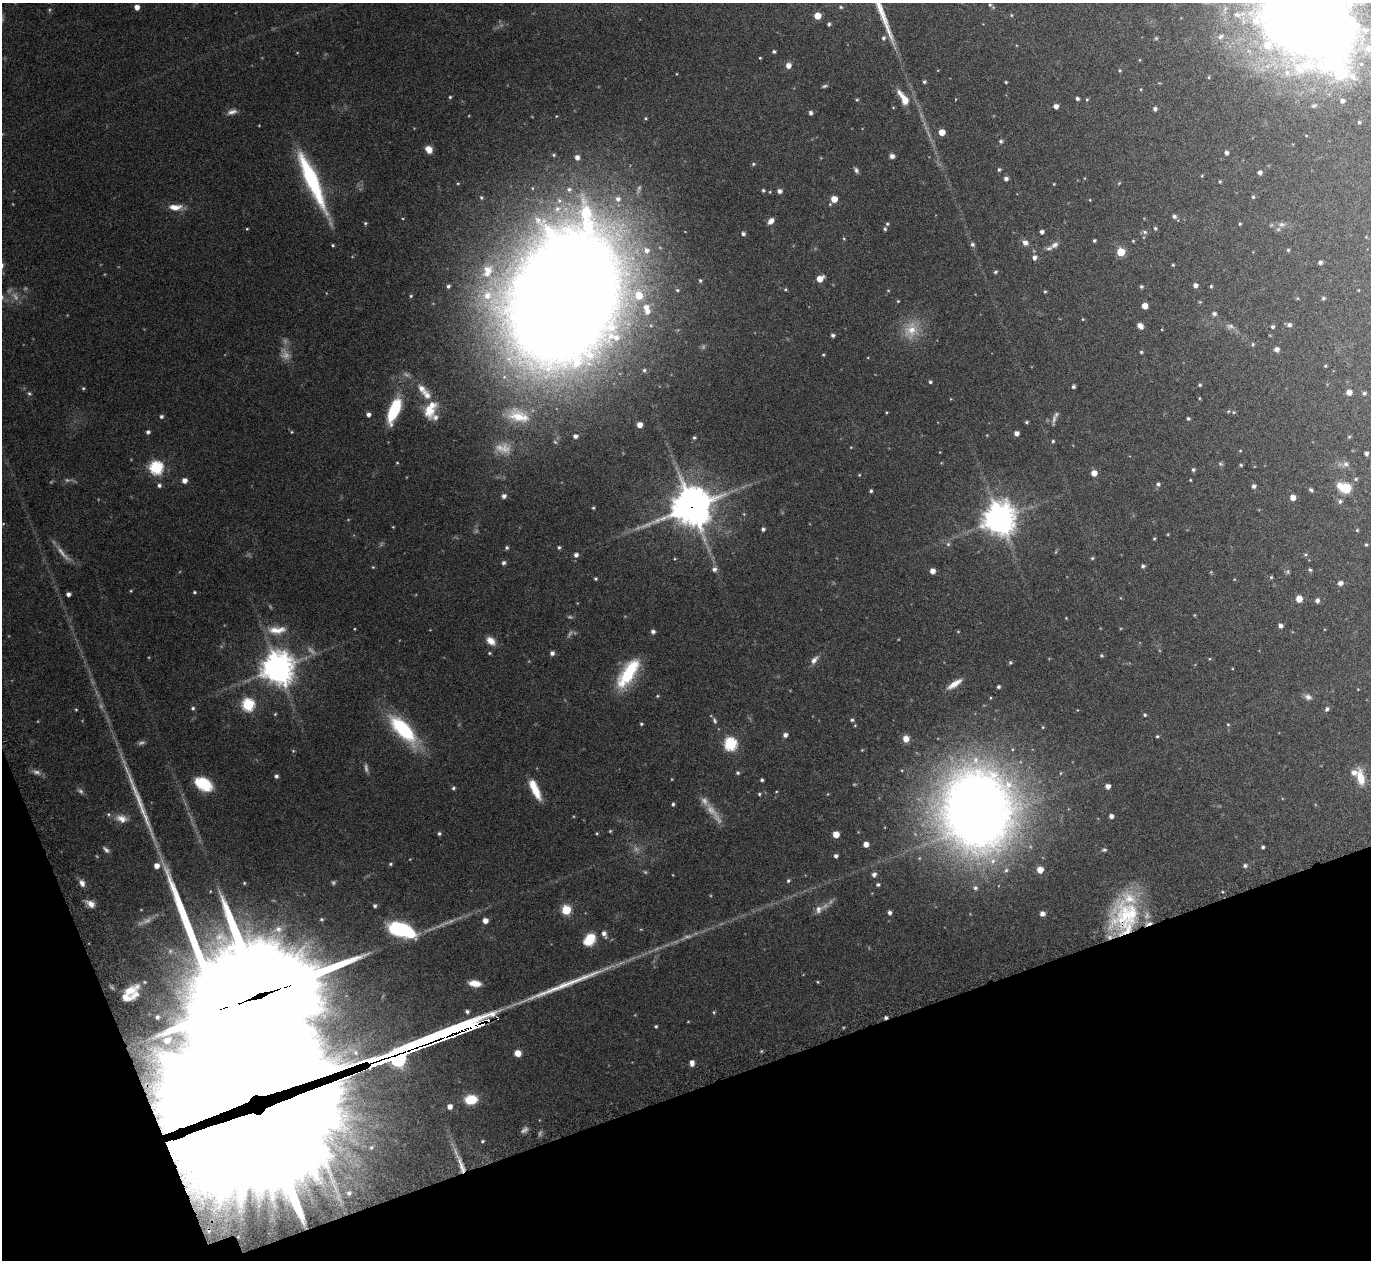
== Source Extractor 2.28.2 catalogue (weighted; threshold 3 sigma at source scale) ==
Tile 14 of 4 x 4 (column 2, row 4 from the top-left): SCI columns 1411-2779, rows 192-1449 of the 5561 x 5540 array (HDU 1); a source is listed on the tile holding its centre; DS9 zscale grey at full resolution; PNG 1373 x 1262 px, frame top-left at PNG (2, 3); no overlay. Shown black and unused: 17% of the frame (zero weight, under 5 of 9 exposures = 4% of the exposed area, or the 3 px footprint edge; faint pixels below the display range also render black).
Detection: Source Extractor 2.28.2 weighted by HDU 2 'WHT'; one run over the whole footprint, this tile lists its part. Background 0.0837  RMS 0.0035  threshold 0.0144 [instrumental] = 3 sigma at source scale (4.09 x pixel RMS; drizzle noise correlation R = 1.36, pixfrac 0.8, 0.05/0.05 arcsec/px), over >= 5 px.
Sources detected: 332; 26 too faint to see at this stretch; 2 inside a brighter object's white glare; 2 cosmic-ray / hot-pixel residue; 3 long thin detections or spike segments (spike, bleed or trail) — not listed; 18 inside a brighter listed object's ellipse — not listed separately; the other 281 listed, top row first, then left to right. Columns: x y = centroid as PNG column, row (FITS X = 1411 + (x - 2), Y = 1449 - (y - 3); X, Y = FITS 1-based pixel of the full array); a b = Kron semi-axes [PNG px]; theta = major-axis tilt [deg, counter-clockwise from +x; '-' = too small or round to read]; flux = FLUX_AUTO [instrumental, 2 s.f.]
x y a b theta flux
990 5 5 4 - 0.4
137 7 4 4 - 2
841 7 4 4 - 0.36
1011 15 4 4 - 0.32
817 16 5 5 - 4.7
1307 21 99 65 -34 390
829 24 4 4 - 0.55
1221 36 11 7 29 1.5
883 38 5 5 - 0.69
1156 38 5 5 - 0.39
774 52 4 4 - 0.56
760 58 3 3 - 0.27
788 65 6 5 - 2
1120 70 4 4 - 0.37
924 82 4 4 - 0.53
1006 82 4 3 - 0.33
1141 89 5 3 - 0.28
450 97 4 4 - 0.4
903 98 22 8 -56 4.2
1077 99 4 3 - 0.7
1087 99 5 4 - 0.35
857 100 5 3 - 0.33
1342 101 4 4 - 1
1056 106 4 4 - 1.6
1155 109 5 4 - 0.88
232 112 13 6 15 1.6
810 113 5 4 - 0.82
645 118 4 3 - 0.33
1359 122 3 3 - 0.4
942 132 5 5 - 4.3
1001 141 5 5 - 0.67
429 149 8 6 -54 2.6
1226 153 4 4 - 0.99
554 155 5 4 - 0.4
892 156 6 5 - 1.2
577 157 5 5 - 1.4
753 164 5 4 - 0.43
856 170 7 5 -60 0.82
999 170 5 4 - 0.55
1260 172 5 4 - 1.1
1006 179 5 4 - 1.1
312 180 66 12 -66 32
1220 181 4 3 - 0.34
1119 183 5 4 - 0.31
1054 184 3 3 - 0.24
569 189 8 7 - 1.2
763 190 4 4 - 0.5
779 191 5 4 - 1.3
770 192 5 3 - 0.26
1253 197 5 4 - 0.4
481 198 5 4 - 0.45
618 199 8 8 - 1.8
834 199 5 5 - 4.7
1090 200 4 2 - 0.21
175 207 16 7 1 3.5
1174 216 5 5 - 0.87
771 221 7 5 47 1.7
365 223 5 4 - 0.43
887 224 5 4 - 0.42
1240 224 4 3 - 0.39
1282 224 9 7 -8 1.3
1155 228 4 3 - 0.48
247 229 4 3 - 0.29
885 229 5 4 - 0.51
1042 232 4 4 - 1
1145 232 7 5 -27 0.66
743 234 5 4 - 0.8
1094 240 3 3 - 0.5
1133 241 4 4 - 0.31
1025 242 7 6 - 1.6
972 244 7 5 -45 0.72
333 245 4 3 - 0.38
1055 245 12 7 34 1.7
646 250 8 8 - 2.1
1288 250 4 4 - 0.42
1121 252 5 5 - 11
1034 258 5 5 - 1.2
1320 262 4 4 - 0.95
1173 265 4 3 - 0.32
995 272 5 4 - 0.49
487 273 23 10 55 4.9
820 279 6 5 - 3.6
700 280 5 4 - 0.46
1195 285 5 4 - 1.3
448 286 4 3 - 0.64
1141 286 5 4 - 0.58
1211 286 4 4 - 0.38
785 289 4 4 - 0.34
677 290 4 4 - 0.36
1045 291 4 3 - 0.34
487 295 14 14 - 6.1
411 296 5 4 - 0.38
564 297 105 74 69 1300
1323 298 4 4 - 0.55
898 301 3 3 - 0.3
1145 306 5 5 - 2.9
647 311 8 6 60 1.8
1214 314 5 4 - 0.93
1289 325 5 5 - 1
1140 326 7 5 -46 1.6
1272 327 4 4 - 0.61
911 330 22 18 74 7.2
833 335 4 4 - 0.68
1253 344 5 4 - 0.42
1276 349 5 4 - 1.6
1141 352 4 3 - 0.43
823 355 4 3 - 0.29
1325 366 4 4 - 0.33
644 370 5 4 - 0.52
930 382 4 4 - 0.48
1200 385 4 4 - 0.46
1073 387 3 3 - 0.67
83 388 4 3 - 0.38
421 389 13 8 -53 2.6
1349 392 5 5 - 2.3
1364 393 4 4 - 0.59
29 394 5 5 - 0.48
1199 398 5 3 - 0.28
394 410 27 10 68 16
429 411 18 14 87 5.6
1228 411 5 5 - 0.39
886 412 4 3 - 0.27
1234 412 5 5 - 0.4
368 414 4 4 - 1.2
161 416 5 5 - 0.68
518 416 34 18 -17 11
1188 418 4 4 - 0.48
1054 419 15 4 78 1.1
1026 422 4 3 - 0.42
639 425 5 5 - 2.4
148 432 5 5 - 0.74
291 432 5 3 - 0.3
1016 433 4 4 - 1.6
575 436 4 4 - 1
694 438 5 4 - 0.46
1053 441 4 4 - 0.37
1240 451 4 3 - 0.25
1366 453 4 3 - 0.83
397 463 4 3 - 0.24
1220 464 6 5 - 0.48
1346 464 7 7 - 1.1
1241 465 4 4 - 0.4
156 468 6 6 - 46
1193 470 4 4 - 0.62
1094 473 5 5 - 3.1
859 475 4 4 - 0.28
1356 479 5 4 - 0.44
184 480 5 5 - 2
1190 480 3 3 - 0.26
1158 484 5 5 - 0.71
159 485 5 5 - 0.89
1339 485 9 7 -80 2.1
1254 486 5 5 - 0.87
1346 488 7 7 - 9.7
1311 490 6 4 -30 0.6
871 491 4 3 - 0.51
504 496 4 4 - 1.3
1293 497 5 5 - 2.4
1340 501 6 5 - 0.73
692 507 13 13 - 790
593 508 4 3 - 0.39
999 519 10 10 - 570
763 529 4 4 - 0.78
1357 530 4 4 - 0.33
1154 538 5 3 - 0.31
948 544 6 6 - 0.61
1366 545 4 4 - 0.35
507 547 5 4 - 0.57
559 547 5 4 - 0.58
576 555 5 5 - 1.2
1092 558 4 4 - 0.4
504 563 6 5 - 0.72
1143 566 4 4 - 0.73
373 567 4 4 - 0.31
714 569 7 6 - 1.1
1310 570 5 4 - 0.49
932 571 5 5 - 2.1
1288 572 8 4 82 0.52
1271 577 4 4 - 0.37
595 579 4 4 - 0.41
1340 583 5 5 - 1.4
194 592 4 3 - 0.41
68 594 4 4 - 1.1
1299 599 5 5 - 3.6
1317 600 5 5 - 0.99
1066 618 3 3 - 0.21
1280 625 5 5 - 1.1
277 630 27 11 2 5.5
653 631 6 5 - 0.82
958 631 5 3 - 0.26
491 641 11 7 -42 3
489 653 4 4 - 0.34
552 653 4 4 - 1.2
1101 655 4 4 - 0.38
814 660 13 7 51 1.6
1010 662 4 4 - 0.45
278 668 10 10 - 500
627 675 32 18 53 15
954 684 18 6 32 3.2
998 687 3 3 - 0.58
657 696 4 4 - 0.3
1308 697 10 7 -21 1.4
248 705 6 6 - 35
193 708 5 4 - 0.55
1327 709 6 5 - 0.77
76 710 4 3 - 0.3
275 714 5 3 - 0.3
1145 715 4 4 - 0.48
852 720 5 5 - 0.56
715 721 9 5 -67 0.76
641 724 4 3 - 0.39
1228 724 4 4 - 0.31
403 729 37 14 -47 25
785 735 5 5 - 1.3
1157 736 4 4 - 0.38
906 739 7 6 - 2.5
730 744 6 6 - 42
293 751 4 4 - 0.3
36 772 10 6 -8 1.2
738 773 5 4 - 0.54
276 776 5 5 - 0.68
1360 778 20 8 -79 5.4
762 780 3 3 - 0.57
203 784 17 11 -29 12
1108 786 4 4 - 1.7
453 788 5 4 - 0.54
535 789 23 8 -65 6.6
81 791 9 5 -44 0.82
759 794 4 4 - 0.4
673 804 4 3 - 0.54
977 810 82 72 -84 340
1111 816 4 4 - 1.3
122 819 16 10 -16 3
610 831 4 3 - 0.32
439 833 5 4 - 0.63
597 833 4 3 - 0.28
836 834 5 5 - 4.6
866 844 4 4 - 2.2
1263 847 4 3 - 0.61
106 850 11 5 -46 0.97
1104 850 6 5 - 0.54
836 856 4 4 - 0.86
391 864 5 4 - 0.44
1245 865 6 5 - 0.73
156 866 5 5 - 2.3
1040 870 5 5 - 4.1
874 874 5 5 - 1.2
788 881 5 4 - 0.5
82 883 8 6 -63 1.6
244 883 4 4 - 0.3
878 885 4 4 - 0.6
91 904 11 7 -38 2.2
375 906 4 4 - 0.65
818 909 12 9 66 2
566 910 5 5 - 18
889 913 5 4 - 0.95
1042 914 5 5 - 1.4
1128 916 40 35 24 29
321 919 5 4 - 0.45
485 921 5 4 - 2.3
278 929 8 8 - 1.4
401 930 26 12 -18 28
604 934 11 6 -66 1.3
589 939 12 9 54 8.7
818 982 4 3 - 0.28
475 983 13 6 -8 4
130 991 31 17 17 9.3
260 995 46 22 19 9900
467 1011 5 4 - 0.8
714 1012 4 4 - 0.34
157 1017 3 3 - 0.43
656 1026 3 3 - 0.42
518 1053 5 5 - 3.3
692 1063 6 4 -84 1.6
252 1086 96 80 -89 7400
471 1099 12 8 6 7.3
450 1106 5 4 - 1.8
482 1141 4 3 - 0.41
371 1147 6 6 - 0.76
461 1166 24 6 -72 3.6
349 1193 6 6 - 0.8
Overlapping masked pixels (flux is a lower limit): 6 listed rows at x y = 564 297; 692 507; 1128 916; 260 995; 252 1086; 461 1166
Isophote crosses this tile's border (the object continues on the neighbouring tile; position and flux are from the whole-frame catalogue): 1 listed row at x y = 1307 21